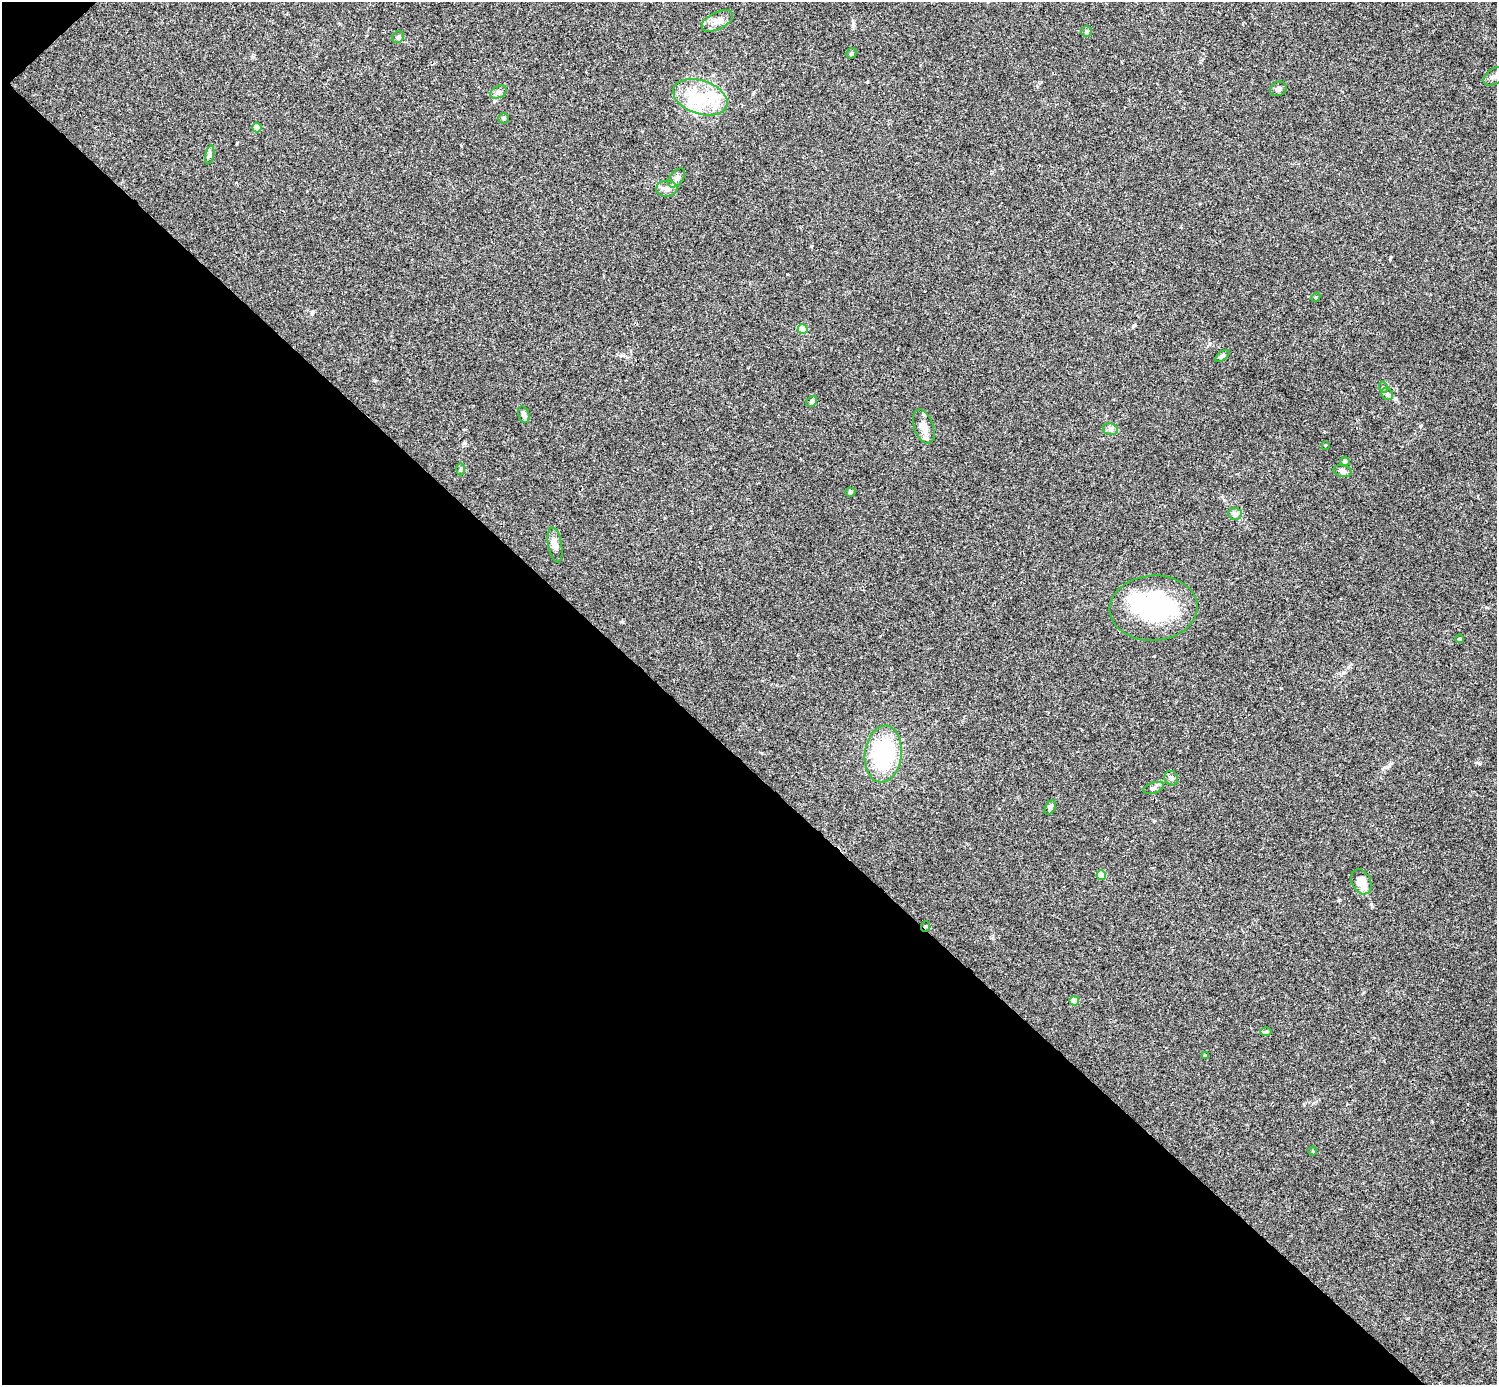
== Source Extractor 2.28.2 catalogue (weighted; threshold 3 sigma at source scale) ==
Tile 9 of 4 x 4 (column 1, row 3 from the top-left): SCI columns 7-1501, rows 1683-3065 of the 5988 x 5988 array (HDU 1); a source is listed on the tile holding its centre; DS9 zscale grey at full resolution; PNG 1499 x 1387 px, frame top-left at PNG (2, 2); each listed source drawn as its Kron ellipse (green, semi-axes under 4 px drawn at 4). Shown black and unused: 45% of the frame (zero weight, under 3 of 4 exposures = <1% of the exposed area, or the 3 px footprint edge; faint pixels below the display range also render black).
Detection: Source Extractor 2.28.2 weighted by HDU 2 'WHT'; one run over the whole footprint, this tile lists its part. Background 0.0533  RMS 0.005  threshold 0.0225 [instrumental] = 3 sigma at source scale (4.5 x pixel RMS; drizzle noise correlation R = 1.50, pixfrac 1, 0.05/0.05 arcsec/px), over >= 5 px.
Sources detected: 48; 4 inside a brighter object's white glare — neither listed nor drawn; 2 inside a brighter listed object's ellipse — not listed separately; the other 42 listed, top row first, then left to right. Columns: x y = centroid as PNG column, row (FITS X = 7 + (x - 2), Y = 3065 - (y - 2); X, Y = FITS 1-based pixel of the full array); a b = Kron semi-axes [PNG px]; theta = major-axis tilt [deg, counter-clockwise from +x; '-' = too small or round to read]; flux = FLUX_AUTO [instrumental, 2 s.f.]
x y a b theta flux
717 21 17 8 26 4
1087 31 5 5 - 0.86
398 37 6 5 - 0.94
851 53 5 4 - 0.69
1494 76 11 7 36 2.4
1278 89 8 7 - 1.8
498 92 9 6 26 1.5
700 97 28 16 -19 19
504 118 5 5 - 1.1
257 128 4 4 - 7.1
210 155 9 4 77 1
677 178 11 6 53 1.8
667 189 11 8 5 2.5
1316 297 4 3 - 0.45
803 329 5 5 - 19
1222 356 8 4 36 0.92
1383 387 6 3 -72 0.64
1387 394 6 5 - 1
812 401 6 5 - 1
524 414 8 5 -75 1.6
924 427 18 9 -71 5
1110 429 8 6 -13 1.5
1325 445 3 3 - 0.42
1345 461 5 4 - 1.6
460 469 6 4 88 0.66
1343 471 9 6 -14 1.8
850 492 5 4 - 0.82
1235 514 6 6 - 1.2
555 545 17 7 -80 2.7
1153 608 44 32 4 59
1459 639 4 3 - 0.58
883 754 28 18 84 41
1171 778 7 6 - 1.7
1154 788 11 5 18 1.3
1050 808 8 5 64 1.5
1101 875 5 4 - 11
1361 882 13 9 -62 8.3
926 926 5 3 - 0.4
1074 1001 5 4 - 10
1266 1032 6 4 0 0.76
1205 1056 4 3 - 1.2
1313 1151 4 3 - 0.4
Overlapping masked pixels (flux is a lower limit): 1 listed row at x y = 926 926
Isophote crosses this tile's border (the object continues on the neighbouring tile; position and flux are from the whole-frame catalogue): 1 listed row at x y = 1494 76
Unlisted compact peaks at least as high as the median listed source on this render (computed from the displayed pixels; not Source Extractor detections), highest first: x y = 237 143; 1479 763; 1420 426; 787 274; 853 24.